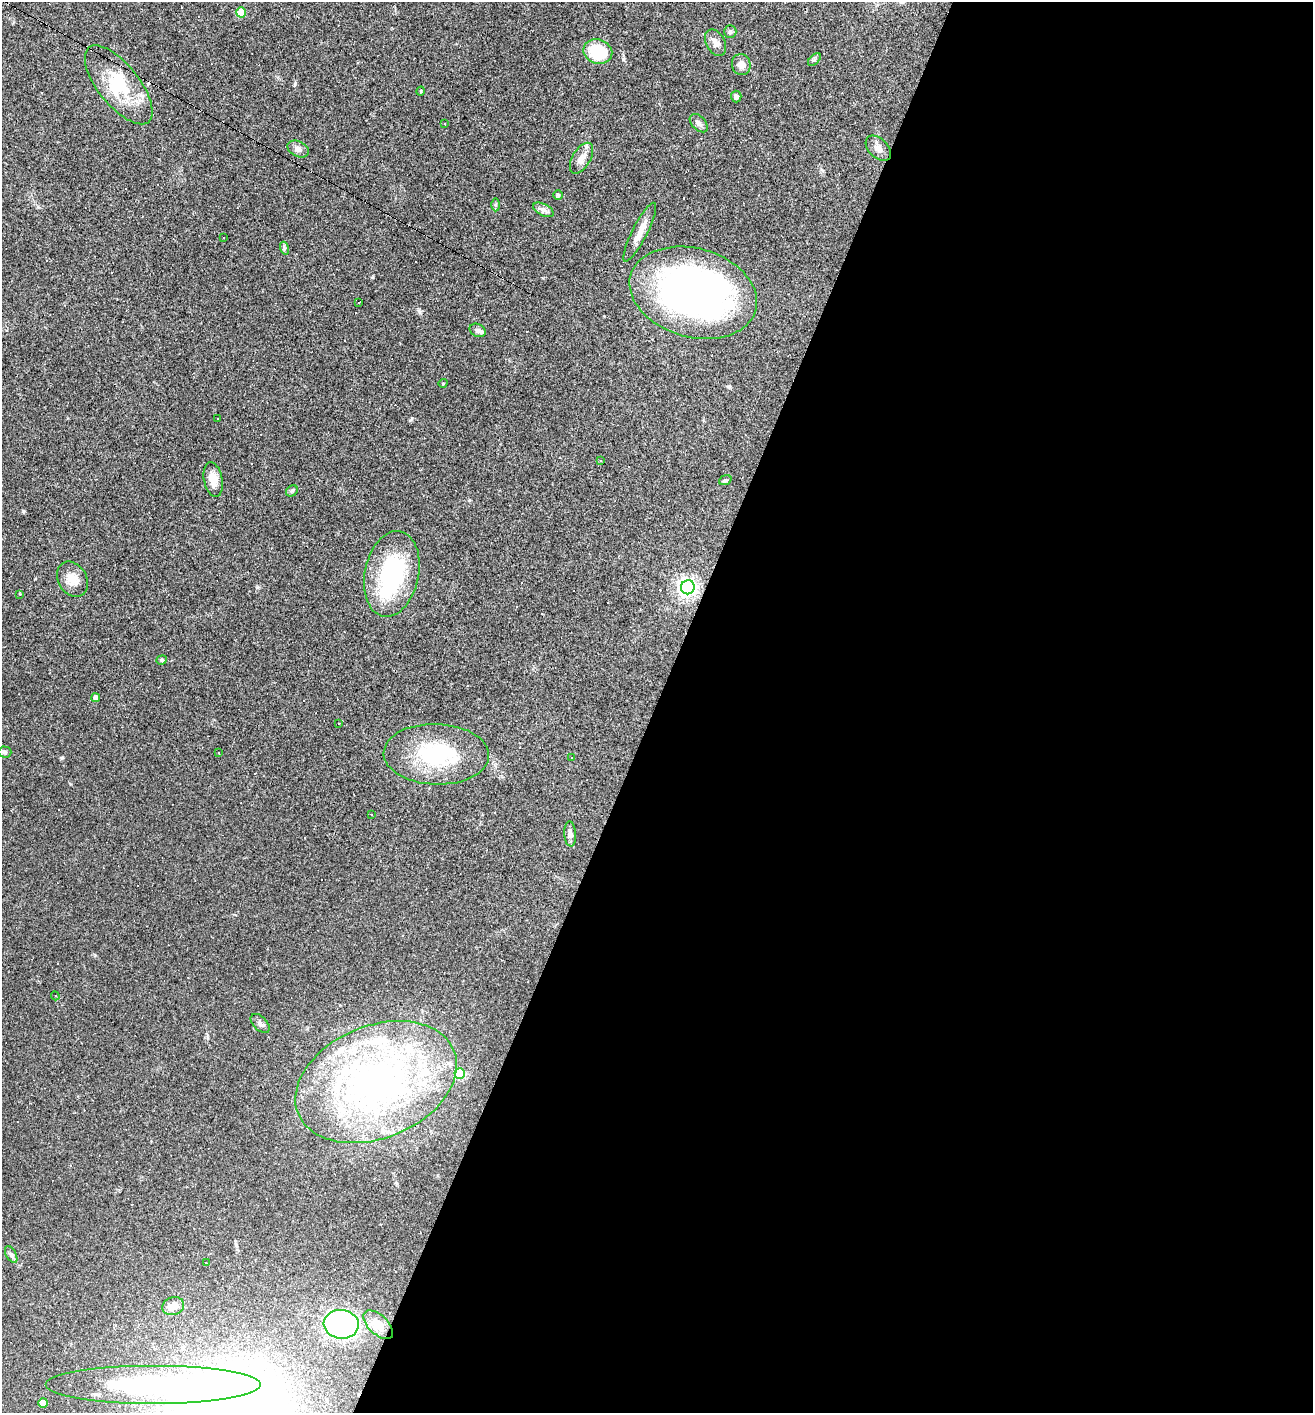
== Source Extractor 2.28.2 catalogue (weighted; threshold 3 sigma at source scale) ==
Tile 12 of 4 x 4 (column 4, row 3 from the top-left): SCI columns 4071-5381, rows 1412-2822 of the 5654 x 5643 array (HDU 1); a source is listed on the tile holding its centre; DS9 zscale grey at full resolution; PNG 1315 x 1415 px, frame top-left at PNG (2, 2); each listed source drawn as its Kron ellipse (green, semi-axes under 4 px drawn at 4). Shown black and unused: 50% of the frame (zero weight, under 3 of 4 exposures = <1% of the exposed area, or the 3 px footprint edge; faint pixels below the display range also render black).
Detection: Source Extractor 2.28.2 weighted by HDU 2 'WHT'; one run over the whole footprint, this tile lists its part. Background 0.0483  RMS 0.0047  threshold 0.0211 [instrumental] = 3 sigma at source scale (4.5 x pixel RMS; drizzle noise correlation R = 1.50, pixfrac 1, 0.05/0.05 arcsec/px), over >= 5 px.
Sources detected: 86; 6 inside a brighter object's white glare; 20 cosmic-ray / hot-pixel residue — neither listed nor drawn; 7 inside a brighter listed object's ellipse — not listed separately; the other 53 listed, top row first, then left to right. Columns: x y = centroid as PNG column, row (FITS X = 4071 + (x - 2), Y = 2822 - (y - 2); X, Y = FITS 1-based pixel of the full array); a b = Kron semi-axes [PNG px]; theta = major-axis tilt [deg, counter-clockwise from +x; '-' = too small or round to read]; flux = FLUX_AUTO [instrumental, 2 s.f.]
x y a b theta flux
241 12 5 5 - 10
730 31 6 6 - 1
716 43 14 9 -61 3.2
598 52 15 12 -19 18
814 59 8 4 44 0.86
741 65 11 9 -74 3.2
119 85 48 20 -51 21
421 91 5 3 - 0.39
736 96 6 5 - 1.6
699 123 11 6 -46 1.7
444 124 3 2 - 0.59
878 148 15 9 -44 3
298 149 11 7 -24 2.1
581 158 17 9 59 4
558 195 5 5 - 0.6
495 205 6 4 89 0.66
543 210 11 6 -27 1.8
640 232 33 7 63 5.1
223 238 2 2 - 0.38
284 248 6 4 -73 0.74
693 293 65 44 -16 200
359 303 3 3 - 0.79
478 330 8 6 -27 1.4
443 383 4 3 - 0.33
218 419 2 2 - 0.44
600 460 4 3 - 0.44
213 479 18 9 -79 5.3
725 480 6 4 21 0.72
292 491 6 5 - 0.74
392 574 43 27 78 51
72 579 18 14 -58 6.2
688 587 7 7 - 230
20 594 3 2 - 0.5
162 660 5 4 - 0.6
96 698 4 4 - 2.4
339 723 3 3 - 1.2
5 752 7 5 -2 0.91
219 753 3 3 - 8.1
436 754 53 30 -2 40
572 758 3 2 - 0.34
371 814 3 2 - 0.63
570 834 12 6 -87 2.2
55 996 4 4 - 0.54
260 1023 11 7 -46 1.7
460 1074 5 5 - 13
376 1082 84 56 22 180
11 1254 9 5 -62 1.2
206 1263 3 2 - 0.33
173 1306 11 8 20 3.1
341 1324 17 14 -7 76
378 1325 18 9 -44 5.5
153 1385 108 19 0 74
43 1403 5 4 - 3.7
Overlapping masked pixels (flux is a lower limit): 1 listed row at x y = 119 85
Unlisted compact peaks at least as high as the median listed source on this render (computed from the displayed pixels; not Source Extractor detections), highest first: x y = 23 511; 257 587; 295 84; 62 758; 623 59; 412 418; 419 311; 38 207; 95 955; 469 500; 543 278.